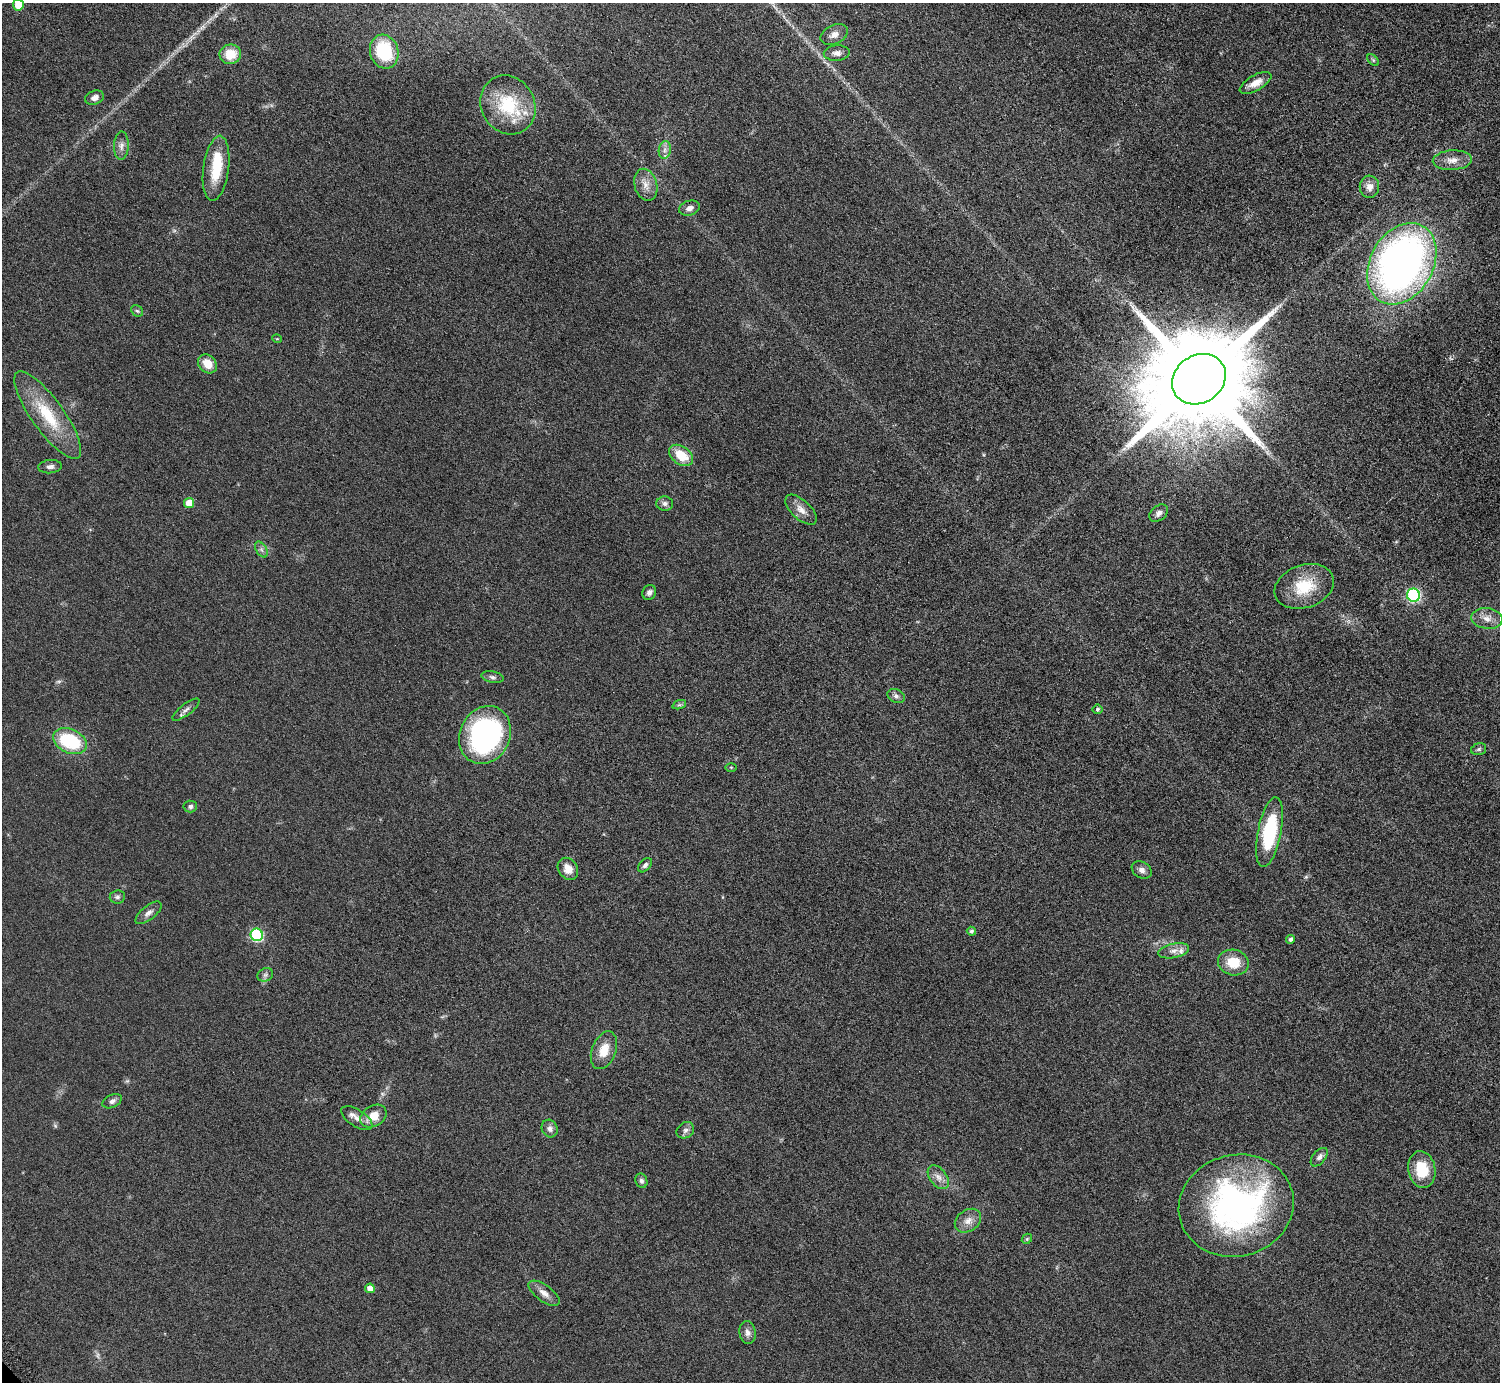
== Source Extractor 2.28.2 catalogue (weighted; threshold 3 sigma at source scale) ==
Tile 10 of 4 x 4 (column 2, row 3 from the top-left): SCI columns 1511-3008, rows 1557-2936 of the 6016 x 6014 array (HDU 1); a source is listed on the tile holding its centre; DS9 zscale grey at full resolution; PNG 1502 x 1384 px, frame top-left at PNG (2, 3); each listed source drawn as its Kron ellipse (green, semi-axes under 4 px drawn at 4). Shown black and unused: <1% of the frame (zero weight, under 4 of 8 exposures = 1% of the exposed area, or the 3 px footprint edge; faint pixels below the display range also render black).
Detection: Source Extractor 2.28.2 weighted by HDU 2 'WHT'; one run over the whole footprint, this tile lists its part. Background 0.0609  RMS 0.0081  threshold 0.0331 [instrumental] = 3 sigma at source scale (4.09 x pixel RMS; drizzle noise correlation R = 1.36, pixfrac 0.8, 0.05/0.05 arcsec/px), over >= 5 px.
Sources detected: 78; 3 too faint to see at this stretch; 1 inside a brighter object's white glare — neither listed nor drawn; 3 inside a brighter listed object's ellipse — not listed separately; the other 71 listed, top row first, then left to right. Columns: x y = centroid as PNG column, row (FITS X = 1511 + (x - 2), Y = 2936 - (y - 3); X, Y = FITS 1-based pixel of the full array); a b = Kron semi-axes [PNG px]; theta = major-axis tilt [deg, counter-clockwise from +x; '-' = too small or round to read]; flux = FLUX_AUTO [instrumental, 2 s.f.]
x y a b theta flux
18 5 5 5 - 18
834 35 14 9 25 5.5
384 52 17 14 -72 41
837 53 13 8 4 4.1
230 54 11 9 7 16
1373 60 7 4 -45 1.2
1255 83 17 7 30 7.5
95 98 9 7 22 4
508 105 30 26 -60 43
121 146 14 7 87 4
665 150 9 6 82 3
1452 160 19 10 3 7.7
216 168 33 13 82 28
646 185 16 11 -75 7.4
1369 187 11 9 87 5.4
689 208 11 7 16 3.9
1402 264 43 31 61 400
137 311 6 5 - 1.3
277 339 5 3 - 0.63
207 364 10 8 -45 11
1199 379 28 24 35 20000
48 415 52 16 -54 36
681 455 13 9 -36 17
50 467 12 6 5 2.9
189 503 5 5 - 11
665 504 8 7 - 2.6
801 510 19 9 -43 6.8
1159 513 10 7 39 3.2
261 549 9 5 -59 2.1
1304 586 30 21 19 27
649 592 8 6 63 2.9
1413 595 6 6 - 100
1487 618 16 10 -7 6.7
493 677 11 5 -10 2.3
896 696 9 6 -22 2.4
679 705 7 4 18 1.4
1097 709 5 5 - 1.7
186 710 16 5 38 3.4
485 735 30 25 65 160
70 741 18 12 -24 48
1479 749 8 5 16 1.5
731 767 6 4 -1 0.88
190 806 7 6 - 2.1
1269 832 35 11 79 53
645 865 8 5 48 2.2
568 869 12 9 -54 8.1
1142 870 10 8 -32 3.3
117 897 7 6 - 2
148 913 16 7 39 4.1
971 931 4 4 - 1.7
257 935 6 6 - 80
1291 939 5 4 - 2.2
1174 951 15 7 12 4.9
1233 962 15 13 -13 17
265 975 8 6 27 2.2
604 1050 20 12 69 13
112 1101 10 6 25 2.8
373 1116 14 10 31 11
357 1118 18 8 -32 5.1
550 1128 9 8 - 3.2
685 1130 9 7 35 2.7
1319 1157 11 6 49 3
1422 1169 18 13 -79 23
938 1177 14 8 -53 5
641 1181 7 6 - 2.2
1236 1206 58 50 14 230
968 1221 14 10 34 6.6
1027 1239 5 4 - 0.97
370 1288 5 4 - 7.4
544 1293 18 8 -36 5.6
747 1333 11 8 -81 3.6
Isophote crosses this tile's border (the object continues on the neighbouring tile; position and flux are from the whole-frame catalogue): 1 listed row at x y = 18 5